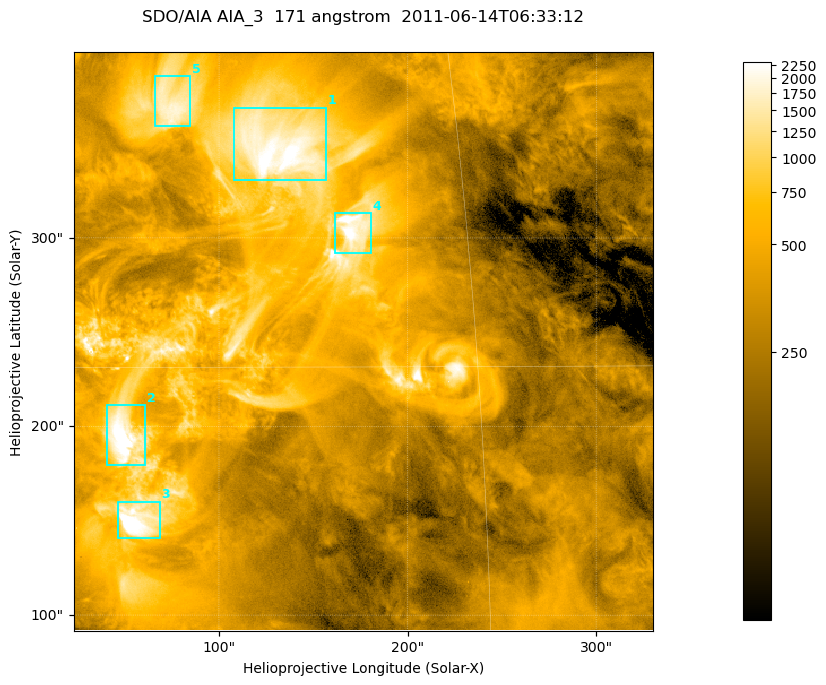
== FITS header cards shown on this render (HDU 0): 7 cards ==
TELESCOP= 'SDO/AIA '
INSTRUME= 'AIA_3   '
WAVELNTH=                  171
WAVEUNIT= 'angstrom'
DATE-OBS= '2011-06-14T06:33:12.34'
CTYPE1  = 'HPLN-TAN'
CTYPE2  = 'HPLT-TAN'

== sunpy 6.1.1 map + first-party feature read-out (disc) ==
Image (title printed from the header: SDO/AIA AIA_3  171 angstrom  2011-06-14T06:33:12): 512 x 512 px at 0.599 arcsec/px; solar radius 945 arcsec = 1576 px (partial field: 3.4% of the solar disc is inside the frame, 100% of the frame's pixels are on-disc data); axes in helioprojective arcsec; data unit not stated in the header (colour bar unlabelled)
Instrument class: DISC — disc imager (sunpy class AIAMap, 171 A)
Bright regions (active regions / flare kernels): reference = the on-disc median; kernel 5 px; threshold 5 sigma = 1012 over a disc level ~353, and >= 1.15x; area >= 262 px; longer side >= 6 px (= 3.6 arcsec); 5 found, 5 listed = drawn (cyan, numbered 1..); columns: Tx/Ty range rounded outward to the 2 arcsec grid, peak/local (2 s.f.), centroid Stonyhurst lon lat
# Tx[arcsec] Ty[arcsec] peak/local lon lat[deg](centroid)
1 108..158 330..370 7.5 +9 +22
2 40..62 178..212 11 +3 +13
3 46..70 140..160 9.3 +3 +10
4 160..182 292..314 7.6 +11 +20
5 66..86 358..386 5.3 +5 +24